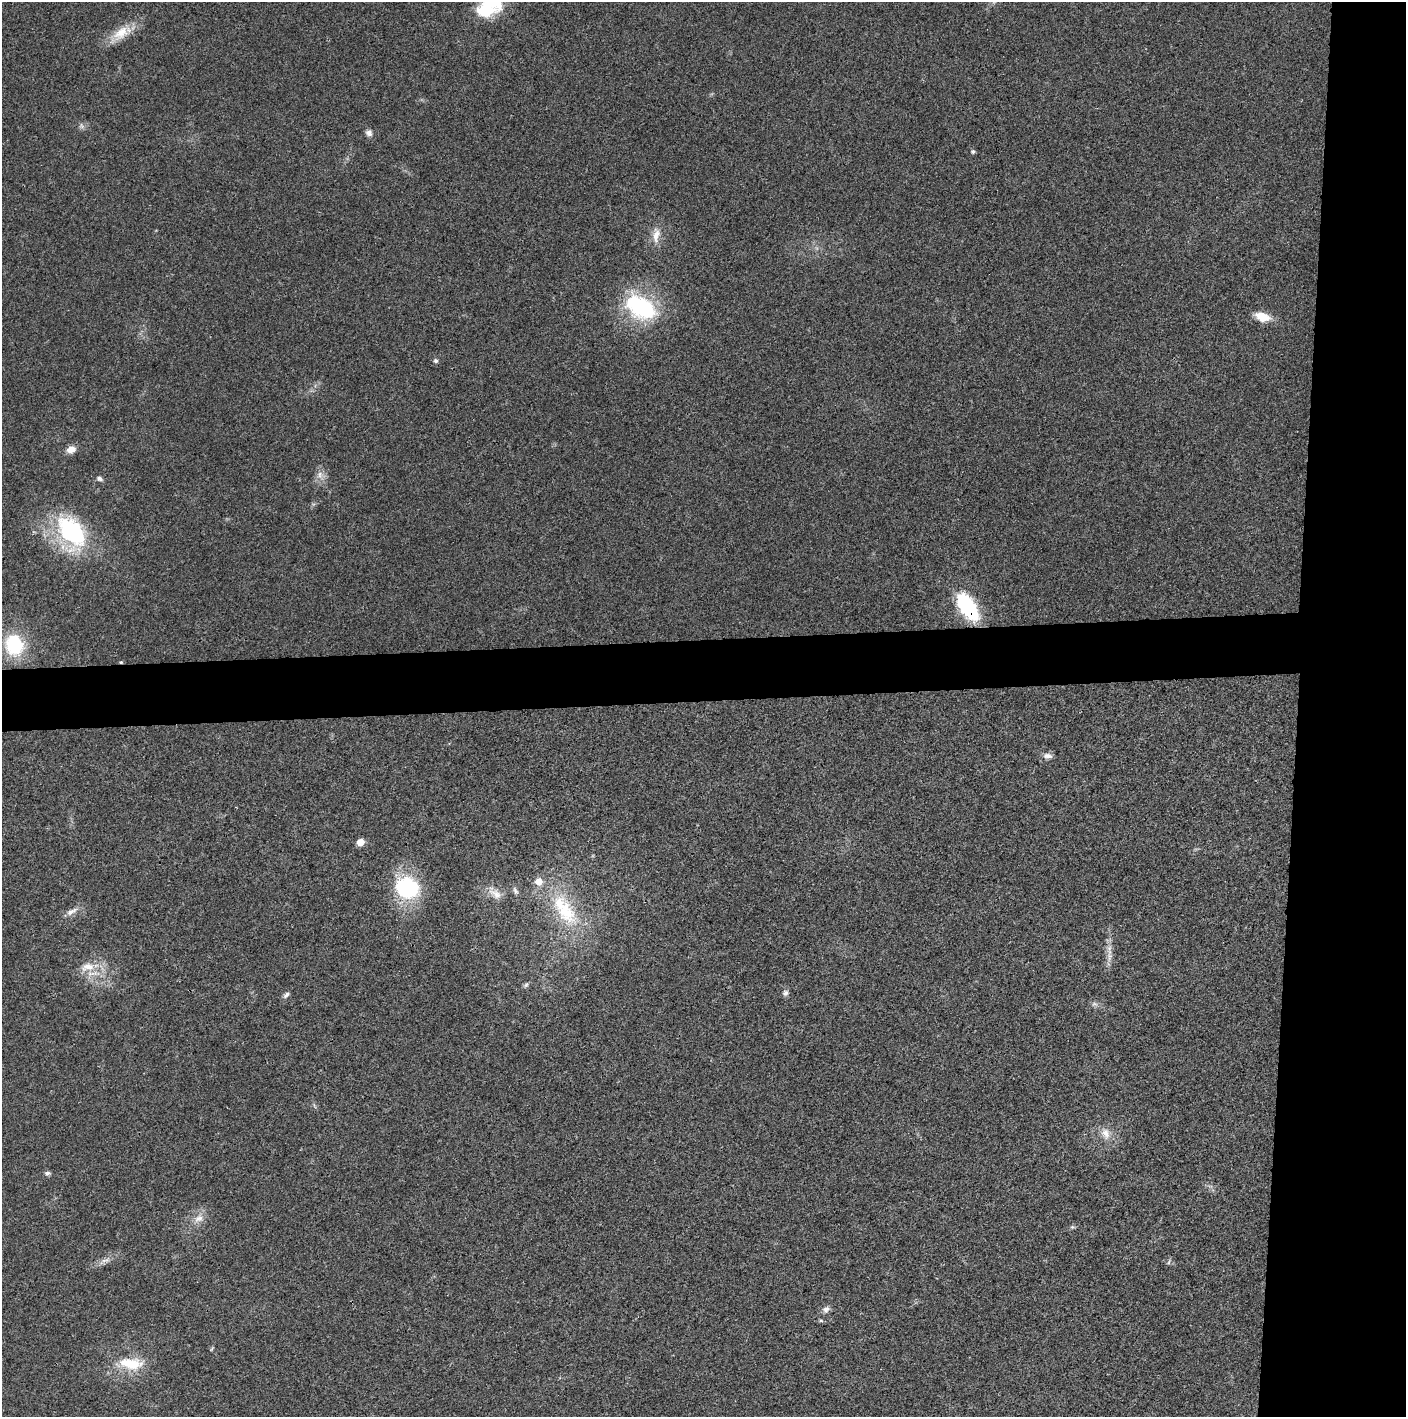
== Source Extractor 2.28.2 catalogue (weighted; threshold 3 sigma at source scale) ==
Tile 6 of 3 x 3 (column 3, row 2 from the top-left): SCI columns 2813-4216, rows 1416-2830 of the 4218 x 4244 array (HDU 1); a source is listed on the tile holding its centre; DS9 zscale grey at full resolution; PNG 1408 x 1419 px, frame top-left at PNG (2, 2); no overlay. Shown black and unused: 12% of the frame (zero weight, under 3 of 4 exposures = <1% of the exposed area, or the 3 px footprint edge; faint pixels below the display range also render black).
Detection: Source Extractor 2.28.2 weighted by HDU 2 'WHT'; one run over the whole footprint, this tile lists its part. Background 0.0196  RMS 0.0051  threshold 0.0229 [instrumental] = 3 sigma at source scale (4.5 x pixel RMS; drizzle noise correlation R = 1.50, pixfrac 1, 0.05/0.05 arcsec/px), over >= 5 px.
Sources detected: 40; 2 inside a brighter listed object's ellipse — not listed separately; the other 38 listed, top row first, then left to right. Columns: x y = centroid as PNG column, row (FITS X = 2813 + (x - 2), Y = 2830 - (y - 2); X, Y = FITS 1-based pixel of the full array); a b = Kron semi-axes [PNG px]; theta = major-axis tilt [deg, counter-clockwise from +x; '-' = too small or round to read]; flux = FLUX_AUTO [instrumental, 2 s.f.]
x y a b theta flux
486 9 26 24 25 22
121 33 27 15 39 11
81 126 8 7 - 1.6
369 133 8 7 - 2.3
973 151 5 4 - 1.1
656 235 24 10 83 6.3
640 307 37 23 -31 55
1262 317 14 8 -18 11
436 361 6 5 - 1
71 449 10 8 23 4.3
320 475 11 9 -82 3.7
99 478 8 6 -24 1.5
72 532 38 24 -55 65
968 607 36 17 -57 35
14 645 19 17 -72 35
121 662 5 4 - 0.69
1048 756 12 7 -3 2.5
360 842 5 5 - 7.3
407 888 23 20 -22 50
515 891 12 5 -64 1.6
495 893 23 10 -38 5.6
564 910 57 25 -56 39
71 911 17 7 27 3.5
1109 949 21 6 -89 4.7
87 967 22 12 11 9.3
526 985 8 6 45 1.2
785 993 8 7 - 1.7
286 995 9 5 41 1.6
1094 1004 9 6 -14 1.6
1105 1133 16 12 -70 5.7
47 1173 8 5 11 1.4
199 1219 15 10 29 4.9
1072 1227 7 5 0 0.87
106 1260 15 6 13 2.8
1168 1262 9 4 63 0.94
826 1309 11 8 34 2.3
821 1320 6 4 -1 0.75
131 1364 34 15 -6 16
Overlapping masked pixels (flux is a lower limit): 2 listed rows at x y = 968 607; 121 662
Isophote crosses this tile's border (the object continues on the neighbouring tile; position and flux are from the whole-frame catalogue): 1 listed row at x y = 486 9